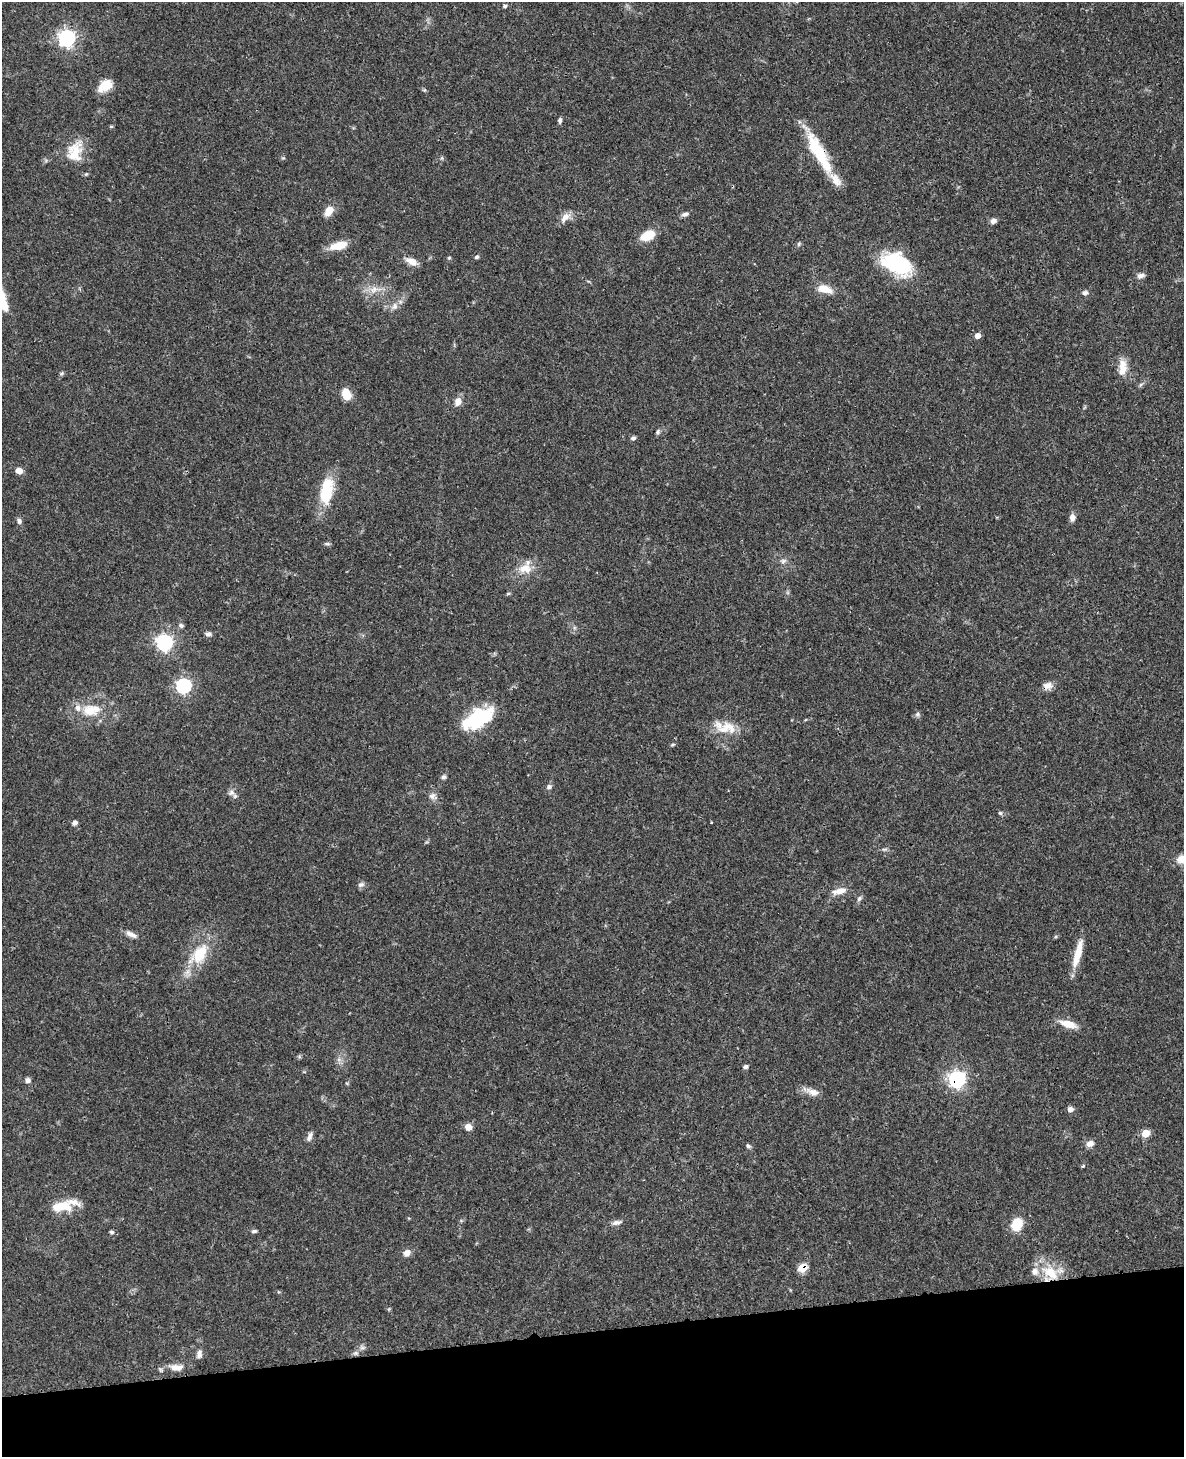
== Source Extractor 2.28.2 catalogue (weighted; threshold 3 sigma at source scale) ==
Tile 10 of 4 x 3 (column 2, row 3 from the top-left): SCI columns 1299-2480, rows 171-1625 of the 4964 x 4810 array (HDU 1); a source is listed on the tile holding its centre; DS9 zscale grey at full resolution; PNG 1186 x 1459 px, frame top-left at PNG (2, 2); no overlay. Shown black and unused: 9% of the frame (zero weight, under 3 of 4 exposures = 6% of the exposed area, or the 3 px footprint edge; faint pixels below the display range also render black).
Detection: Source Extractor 2.28.2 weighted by HDU 2 'WHT'; one run over the whole footprint, this tile lists its part. Background 0.0587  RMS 0.0032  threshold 0.0143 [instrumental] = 3 sigma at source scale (4.5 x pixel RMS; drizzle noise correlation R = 1.50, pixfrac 1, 0.05/0.05 arcsec/px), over >= 5 px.
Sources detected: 91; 3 inside a brighter object's white glare — not listed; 6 inside a brighter listed object's ellipse — not listed separately; the other 82 listed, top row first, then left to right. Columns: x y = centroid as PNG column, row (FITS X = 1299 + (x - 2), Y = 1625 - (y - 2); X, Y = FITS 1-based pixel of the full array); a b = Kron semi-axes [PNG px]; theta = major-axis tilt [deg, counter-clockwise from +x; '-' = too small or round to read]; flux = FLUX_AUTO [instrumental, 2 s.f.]
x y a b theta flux
504 6 5 5 - 0.56
67 38 8 7 - 72
105 86 16 10 35 5.6
560 120 7 4 81 0.71
75 152 28 19 74 7.7
819 152 54 13 -61 16
329 211 12 8 51 3.3
685 214 9 5 15 0.97
565 217 16 8 46 2.5
993 221 7 6 - 1.2
647 235 16 10 24 6.5
799 244 5 5 - 0.5
339 245 20 9 14 5.4
477 257 6 4 38 0.5
449 258 4 4 - 0.37
412 261 14 8 -20 2.7
897 264 32 19 -26 27
1140 276 9 6 15 1.3
374 289 11 8 45 2.1
825 289 19 10 -15 4.1
1085 293 7 6 - 0.9
395 306 11 7 78 1.5
978 336 5 5 - 1.9
1122 364 14 11 84 3.2
346 394 12 9 -67 4.8
458 401 11 8 70 2.1
658 432 7 5 70 0.59
633 438 6 5 - 0.75
19 471 8 6 -14 2.1
326 491 32 13 81 13
1072 518 8 6 84 1.6
19 521 8 5 -72 0.83
783 561 9 6 11 0.94
525 568 18 13 -5 4.6
508 594 6 4 2 0.37
181 625 7 6 - 0.73
208 634 8 6 16 0.89
164 642 8 7 - 58
183 686 7 7 - 55
1047 686 13 9 18 2
90 711 20 16 -21 6.7
917 714 7 5 47 0.69
483 719 33 14 47 13
725 727 33 15 -10 6.7
673 744 7 3 19 0.39
444 777 7 6 - 0.7
549 787 7 6 - 0.84
231 793 9 9 - 1.3
432 796 10 8 30 1.4
1000 813 6 5 - 0.49
74 823 6 5 - 1
884 849 8 4 0 0.58
1183 859 15 9 9 3.7
361 885 9 6 20 0.97
840 891 19 7 16 2.9
859 898 8 5 50 0.75
131 934 15 7 -25 1.8
200 954 27 17 61 11
1078 954 35 8 75 6.1
1068 1024 21 8 -16 4.3
746 1067 6 5 - 0.7
957 1079 8 8 - 68
28 1080 7 7 - 0.93
813 1092 18 9 -15 2.7
1070 1109 7 6 - 1.2
468 1127 6 6 - 3.3
1146 1133 6 6 - 5.4
310 1137 13 6 69 1.3
1090 1143 10 8 32 1.8
748 1146 6 5 - 0.57
1083 1166 5 3 - 0.36
60 1206 24 11 6 7.9
617 1222 14 6 11 1.3
1017 1224 11 9 69 8.7
254 1231 7 4 8 0.64
112 1232 6 5 - 0.59
407 1253 9 8 - 1.7
802 1268 7 6 - 7.5
1050 1273 26 15 -35 9.7
356 1353 7 6 - 0.74
199 1354 13 7 80 1.3
176 1367 19 9 1 3.3
Overlapping masked pixels (flux is a lower limit): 5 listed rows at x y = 819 152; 1047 686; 957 1079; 802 1268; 1050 1273
Isophote crosses this tile's border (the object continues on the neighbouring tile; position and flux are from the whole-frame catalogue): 1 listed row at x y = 1183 859